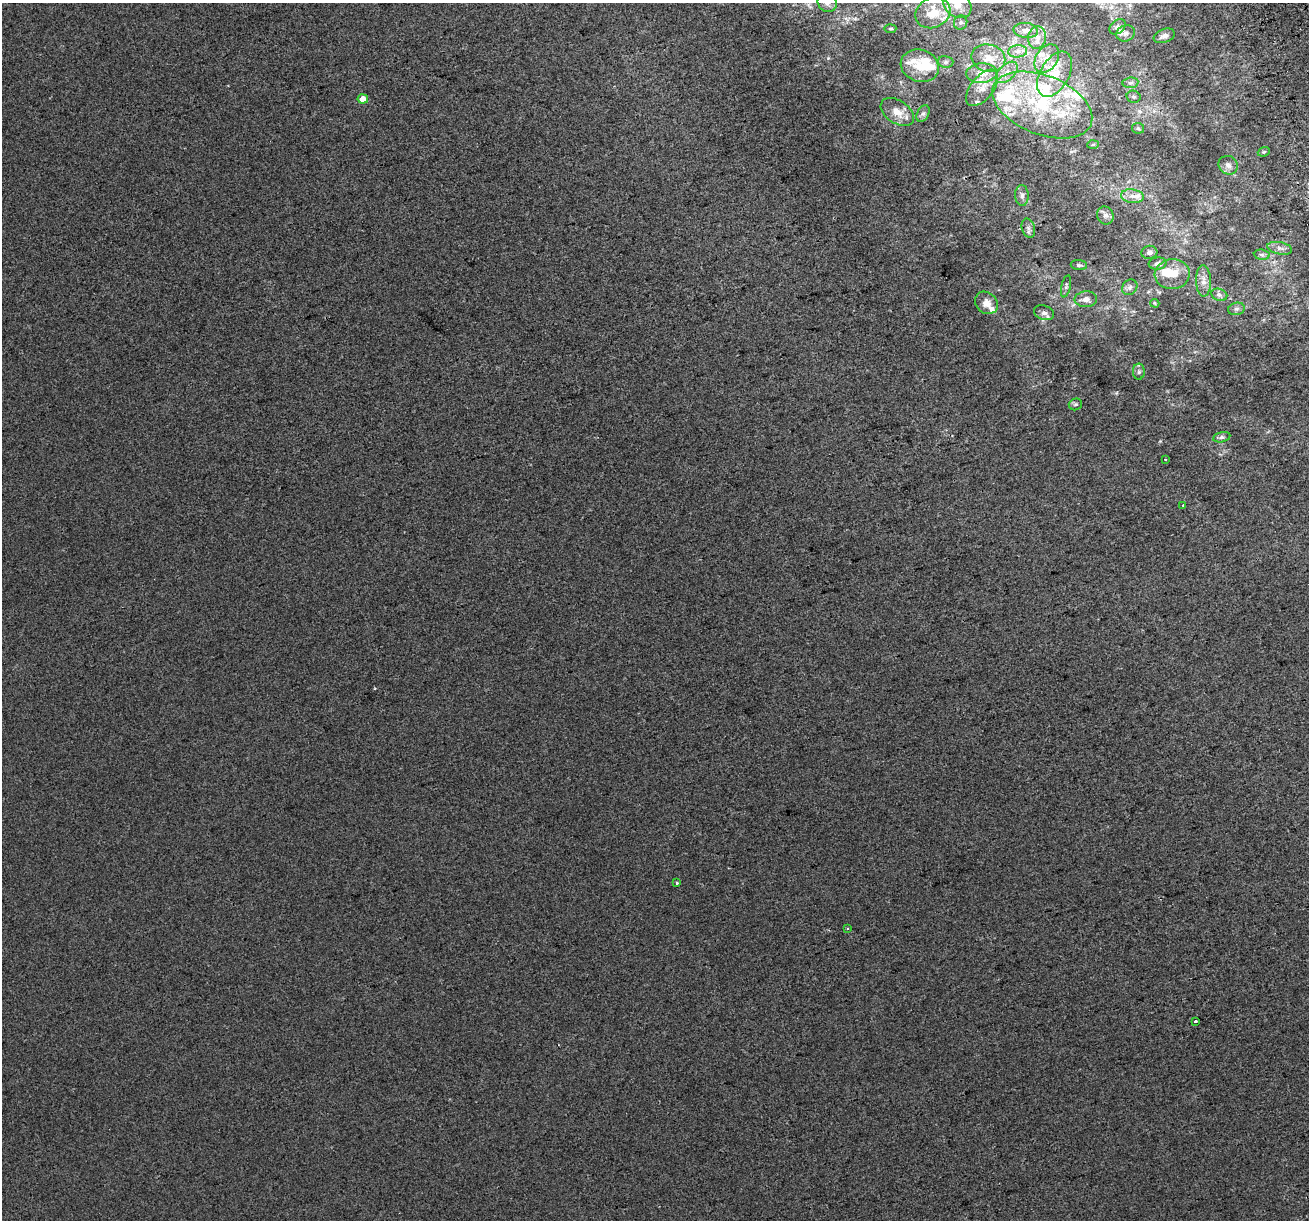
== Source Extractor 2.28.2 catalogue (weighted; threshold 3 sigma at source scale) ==
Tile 10 of 4 x 4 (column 2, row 3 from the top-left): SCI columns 1351-2657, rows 1340-2557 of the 5314 x 5062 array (HDU 1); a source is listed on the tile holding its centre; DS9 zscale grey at full resolution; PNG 1311 x 1222 px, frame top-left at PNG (2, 3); each listed source drawn as its Kron ellipse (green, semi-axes under 4 px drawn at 4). Shown black and unused: <1% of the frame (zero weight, under 2 of 3 exposures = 2% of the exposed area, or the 3 px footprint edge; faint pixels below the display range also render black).
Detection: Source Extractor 2.28.2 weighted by HDU 2 'WHT'; one run over the whole footprint, this tile lists its part. Background 7.35e-04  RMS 0.0073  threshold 0.0327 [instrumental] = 3 sigma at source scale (4.5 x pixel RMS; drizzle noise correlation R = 1.50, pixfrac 1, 0.0396/0.0396 arcsec/px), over >= 5 px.
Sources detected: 74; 2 inside a brighter object's white glare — neither listed nor drawn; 16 inside a brighter listed object's ellipse — not listed separately; the other 56 listed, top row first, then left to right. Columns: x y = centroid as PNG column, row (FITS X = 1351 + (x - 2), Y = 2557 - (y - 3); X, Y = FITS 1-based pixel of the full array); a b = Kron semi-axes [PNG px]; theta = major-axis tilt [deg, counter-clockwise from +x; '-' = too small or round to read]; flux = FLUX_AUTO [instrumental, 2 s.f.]
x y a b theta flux
827 3 10 8 -37 4
957 5 15 12 -36 8.9
933 13 18 15 26 16
961 23 7 6 - 1.8
1118 27 9 6 41 2.5
890 29 6 3 5 0.88
1026 30 12 7 -5 4.5
1126 33 9 8 - 3.4
1164 36 11 6 21 3.7
1037 37 11 9 82 5
1018 51 9 6 5 3.4
988 58 17 13 -13 11
1047 58 15 10 56 8.4
946 62 8 6 -13 1.8
920 66 19 16 -18 14
1007 72 13 7 44 5.9
982 73 15 10 4 8.5
1055 74 24 14 60 16
1130 83 8 5 6 1.6
982 88 21 11 51 10
1133 97 7 6 - 1.5
363 99 5 4 - 9.4
1042 105 52 29 -21 77
897 112 18 11 -34 9.3
923 114 9 6 62 2
1138 128 6 5 - 1.2
1093 144 6 4 3 0.86
1264 152 6 4 21 1
1228 165 10 9 - 3.5
1022 195 10 6 -88 2.9
1132 196 11 7 -8 4.5
1105 215 9 8 - 3
1028 228 10 6 -73 2.6
1280 248 12 6 -12 3.4
1149 252 8 6 9 2.9
1262 255 8 5 -6 1.8
1158 264 9 6 7 2.7
1079 265 8 5 -6 1.6
1172 274 17 15 4 12
1203 281 15 7 -88 4.4
1066 286 11 4 77 1.9
1130 287 8 7 - 2.4
1219 295 8 6 -21 2.2
1086 299 11 8 2 4.7
986 303 12 10 -42 6.8
1155 303 5 3 - 0.81
1236 309 8 6 13 2.1
1044 313 10 7 -19 3.6
1139 372 8 6 88 2
1075 404 7 6 - 1.4
1222 437 9 5 13 1.7
1165 460 3 2 - 0.78
1183 505 3 3 - 1.8
677 883 3 3 - 3
847 929 3 3 - 2.5
1195 1021 3 3 - 4
Isophote crosses this tile's border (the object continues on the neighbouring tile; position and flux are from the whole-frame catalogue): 2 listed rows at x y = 827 3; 957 5
Unlisted compact peaks at least as high as the median listed source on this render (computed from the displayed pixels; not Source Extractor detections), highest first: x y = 828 58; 375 688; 1160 441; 1116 393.